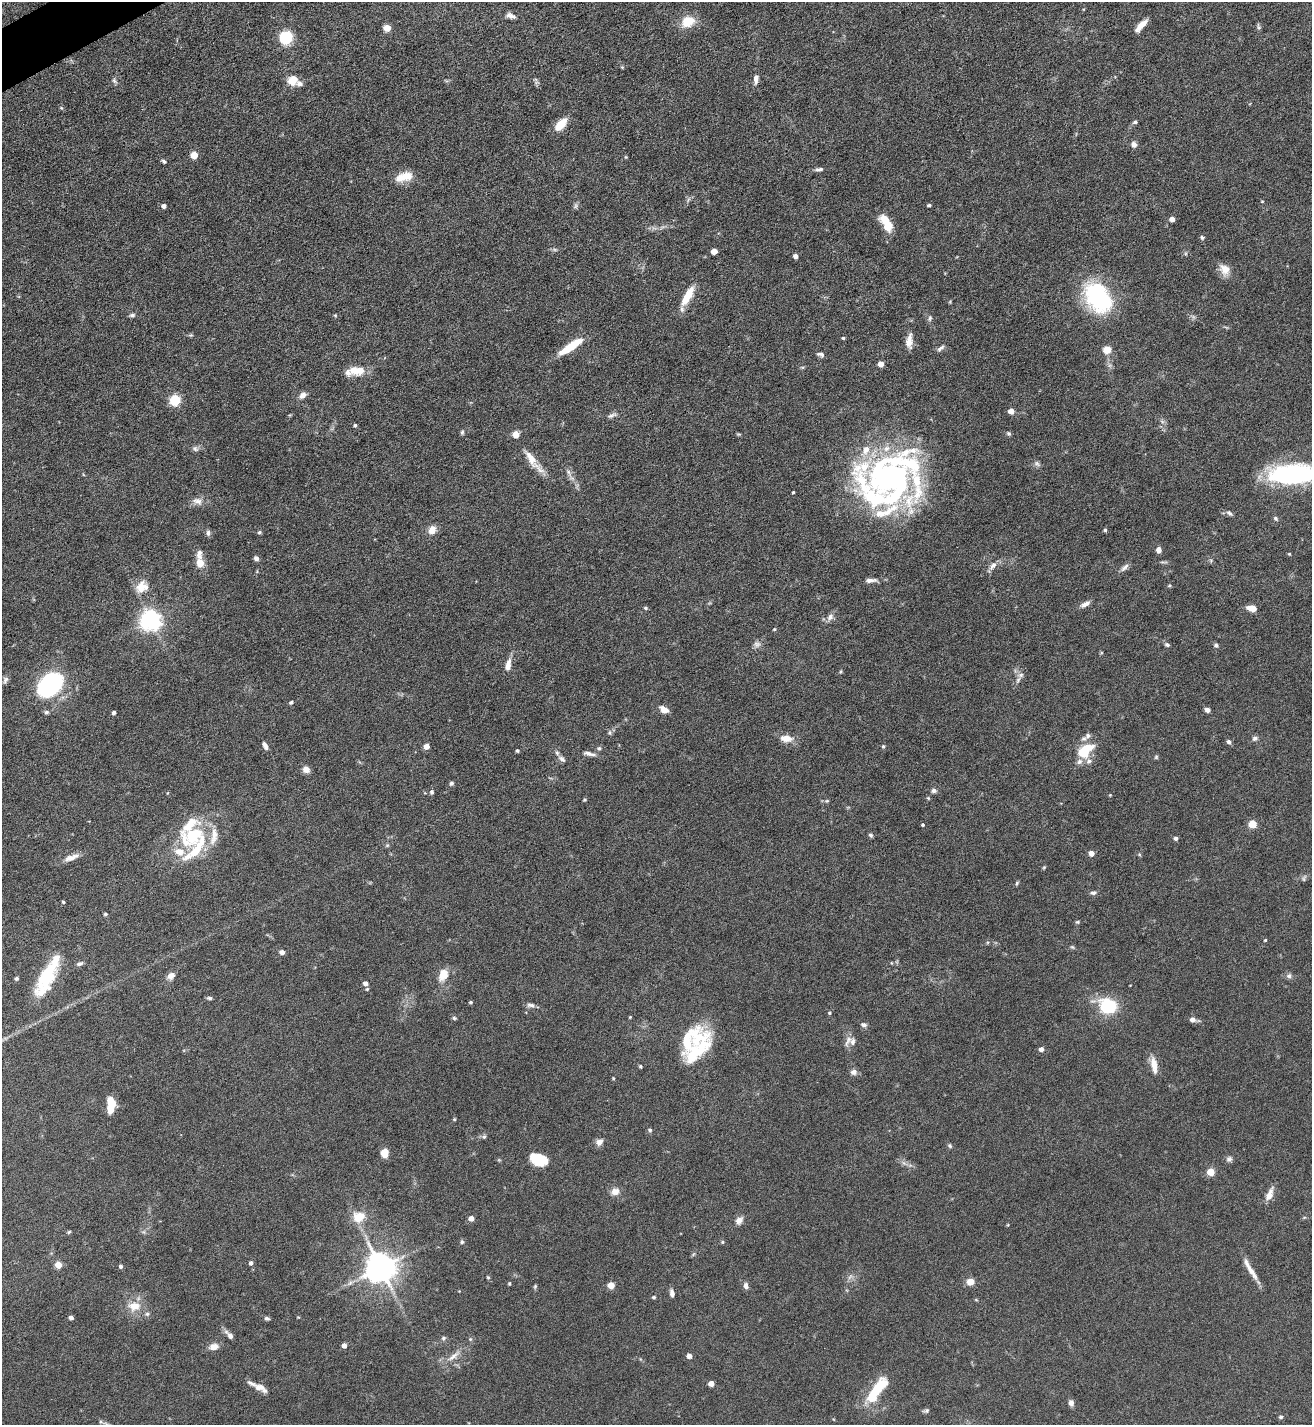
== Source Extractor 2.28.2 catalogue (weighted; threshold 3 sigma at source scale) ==
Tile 11 of 4 x 4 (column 3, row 3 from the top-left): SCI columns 2777-4086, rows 1427-2849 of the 5688 x 5699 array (HDU 1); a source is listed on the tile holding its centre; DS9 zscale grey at full resolution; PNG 1314 x 1427 px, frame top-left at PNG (2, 2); no overlay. Shown black and unused: <1% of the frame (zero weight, under 5 of 9 exposures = <1% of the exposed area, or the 3 px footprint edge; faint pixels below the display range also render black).
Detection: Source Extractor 2.28.2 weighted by HDU 2 'WHT'; one run over the whole footprint, this tile lists its part. Background 0.0768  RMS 0.0035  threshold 0.0143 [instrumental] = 3 sigma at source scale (4.09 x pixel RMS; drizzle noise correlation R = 1.36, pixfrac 0.8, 0.05/0.05 arcsec/px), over >= 5 px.
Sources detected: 240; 1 too faint to see at this stretch — not listed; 31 inside a brighter listed object's ellipse — not listed separately; the other 208 listed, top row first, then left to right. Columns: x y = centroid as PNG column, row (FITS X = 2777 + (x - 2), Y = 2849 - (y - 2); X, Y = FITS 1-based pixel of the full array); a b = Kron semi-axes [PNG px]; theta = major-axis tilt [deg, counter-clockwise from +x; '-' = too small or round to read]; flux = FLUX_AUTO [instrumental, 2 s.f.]
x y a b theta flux
511 16 14 7 -17 1.6
688 22 16 12 23 6.4
1141 25 15 5 47 3.2
1259 26 9 4 -76 0.62
387 28 5 5 - 5.8
286 38 12 11 - 12
622 67 5 4 - 0.34
756 79 11 5 80 1.8
292 80 11 10 - 4.4
114 81 8 5 -51 0.75
61 108 5 4 - 0.4
1135 122 6 4 16 0.61
561 124 15 7 47 6.2
1134 144 6 6 - 1.5
194 155 5 5 - 6.9
626 157 4 4 - 0.3
164 161 6 4 -39 0.57
819 169 10 5 4 1
404 177 22 11 15 4.9
1262 201 4 2 - 0.22
929 205 4 3 - 0.62
164 206 4 4 - 1.5
576 206 9 5 58 0.76
1172 219 4 4 - 2.2
888 226 15 10 -53 5.7
1202 237 6 5 - 0.59
714 251 5 4 - 3.7
795 256 4 4 - 1.7
1225 269 15 12 -53 3.3
688 296 26 8 60 6.2
1098 298 36 24 -55 33
132 315 6 5 - 0.83
335 315 5 4 - 0.35
930 318 9 5 77 0.68
191 335 6 4 42 0.42
843 338 4 3 - 0.48
909 341 18 8 85 2.9
571 346 28 7 34 9.3
941 348 11 5 37 0.97
1107 350 8 7 - 3.8
821 354 9 5 -18 0.93
881 364 4 4 - 2.9
356 370 19 11 0 5.7
302 395 9 7 37 1.8
175 400 5 5 - 29
1011 411 5 4 - 2.8
612 415 15 6 21 1.3
355 425 4 3 - 0.51
462 432 6 5 - 0.57
1009 433 7 5 -44 0.61
739 434 7 3 1 0.37
195 449 9 7 -40 0.92
533 461 40 9 -52 5.4
1037 464 10 6 -30 0.96
569 472 11 6 -68 1.4
1293 474 46 17 3 56
892 477 68 55 12 120
793 492 3 3 - 0.34
197 501 15 9 -18 2.2
1229 513 9 5 -39 0.87
1276 518 7 5 -46 0.61
432 530 10 8 59 2.9
1105 530 4 4 - 0.53
259 532 5 4 - 0.54
208 533 7 6 - 0.97
1159 550 7 6 - 1.4
1289 554 4 4 - 0.32
256 558 6 5 - 1.1
1211 561 6 4 -73 0.46
200 563 10 8 -86 3.7
993 566 14 7 55 1.8
1125 567 13 6 42 1.3
871 580 17 6 3 1.7
1169 585 5 3 - 0.38
142 587 17 14 38 4.5
1085 604 13 6 30 1.6
645 608 5 4 - 0.46
1251 608 10 6 -13 3.1
830 617 11 7 58 1.6
151 620 7 7 - 220
774 629 5 4 - 0.34
757 644 10 8 6 1.3
1167 645 7 5 -26 0.71
1216 645 6 5 - 0.65
508 665 16 7 80 2.5
841 672 6 3 71 0.35
1021 675 10 7 9 1
5 680 10 6 69 1
50 684 24 16 47 53
291 702 5 4 - 0.51
664 709 9 6 -34 3
1207 710 5 4 - 1.3
46 712 6 5 - 0.66
114 713 4 3 - 0.98
610 733 8 4 -90 0.58
786 738 17 9 -6 3.2
1255 738 8 6 26 0.87
1229 742 6 5 - 0.85
265 745 9 5 -63 1.4
426 746 5 4 - 2.9
883 746 5 4 - 0.46
599 748 5 5 - 0.62
517 751 4 3 - 0.54
1085 751 22 12 40 11
589 754 18 5 -10 1.7
1156 757 5 5 - 0.45
562 759 11 6 -38 1.2
306 770 9 7 -34 2
451 783 6 5 - 0.64
934 791 7 6 - 0.95
432 792 6 5 - 0.64
1110 795 3 3 - 0.25
928 798 5 3 - 0.32
585 800 5 4 - 0.36
827 801 6 4 -17 0.39
1253 824 5 5 - 11
923 825 4 3 - 0.46
193 835 37 26 54 18
871 835 6 5 - 0.61
1176 838 5 4 - 0.89
387 845 6 5 - 0.46
1091 853 4 4 - 2.6
71 857 22 7 20 2.7
1044 867 5 4 - 0.37
1304 878 10 4 67 0.59
1017 883 6 5 - 0.46
1093 893 9 5 5 0.94
63 902 3 3 - 0.5
105 914 4 4 - 0.61
1078 922 6 4 2 0.46
1265 940 3 3 - 0.35
1072 947 6 5 - 0.46
282 952 5 4 - 1.8
80 964 9 5 22 0.89
443 975 15 10 68 4.3
171 976 9 7 38 1.9
1289 976 8 7 - 1
46 977 33 16 61 17
16 979 5 4 - 0.56
365 983 5 4 - 1.5
367 989 4 4 - 0.41
209 998 7 5 -1 0.62
471 1002 4 3 - 0.51
531 1005 11 6 -13 1.2
1108 1006 18 15 -16 17
829 1013 5 5 - 0.48
630 1017 4 3 - 0.29
454 1018 6 5 - 0.51
1193 1020 11 5 -10 1.4
864 1025 8 6 -17 0.96
697 1040 50 19 50 13
848 1041 17 6 66 1.7
1041 1049 5 4 - 1.7
1154 1065 21 7 -80 3.6
640 1066 5 4 - 0.4
854 1072 9 7 3 1.4
613 1078 4 3 - 0.35
112 1104 13 8 -63 5.1
454 1119 5 4 - 0.3
650 1130 5 4 - 0.67
484 1137 7 5 36 0.69
599 1142 10 7 48 1.6
950 1146 7 6 - 0.59
385 1153 7 6 - 5.9
1229 1159 7 7 - 0.97
540 1160 18 12 -1 7
904 1163 7 5 -44 0.89
1211 1172 5 5 - 8.5
615 1191 10 8 16 2.5
1269 1194 19 7 66 2.7
359 1217 14 12 19 6.1
1304 1217 6 4 2 0.37
471 1218 4 4 - 3.1
739 1220 11 8 47 1.7
69 1232 5 4 - 0.41
462 1242 6 5 - 0.59
722 1242 5 4 - 0.39
251 1263 5 4 - 0.88
58 1265 5 4 - 6.1
121 1266 4 4 - 0.82
381 1267 9 8 - 590
1250 1269 33 6 -59 3.7
488 1277 5 4 - 0.4
850 1277 10 4 48 0.91
971 1282 5 5 - 7.7
350 1283 8 5 45 0.94
509 1283 4 3 - 0.4
611 1285 5 4 - 6.8
535 1286 7 4 64 0.46
746 1286 8 6 -82 1.2
672 1293 9 5 -81 1.3
654 1297 4 4 - 0.55
134 1306 18 12 4 4.9
71 1318 4 4 - 1.2
267 1318 7 5 -11 0.66
230 1336 8 6 -57 1.3
443 1338 7 5 41 0.65
470 1339 5 5 - 0.49
344 1345 4 4 - 2
214 1347 12 8 11 2.4
453 1356 24 7 38 3.1
689 1356 6 5 - 1.2
711 1383 4 4 - 3.7
260 1388 17 8 -28 2.7
877 1389 31 10 54 15
1071 1403 7 5 -79 1.5
926 1411 8 5 20 0.68
1281 1417 5 5 - 0.58
Isophote crosses this tile's border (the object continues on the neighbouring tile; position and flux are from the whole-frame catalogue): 1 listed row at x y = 1293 474